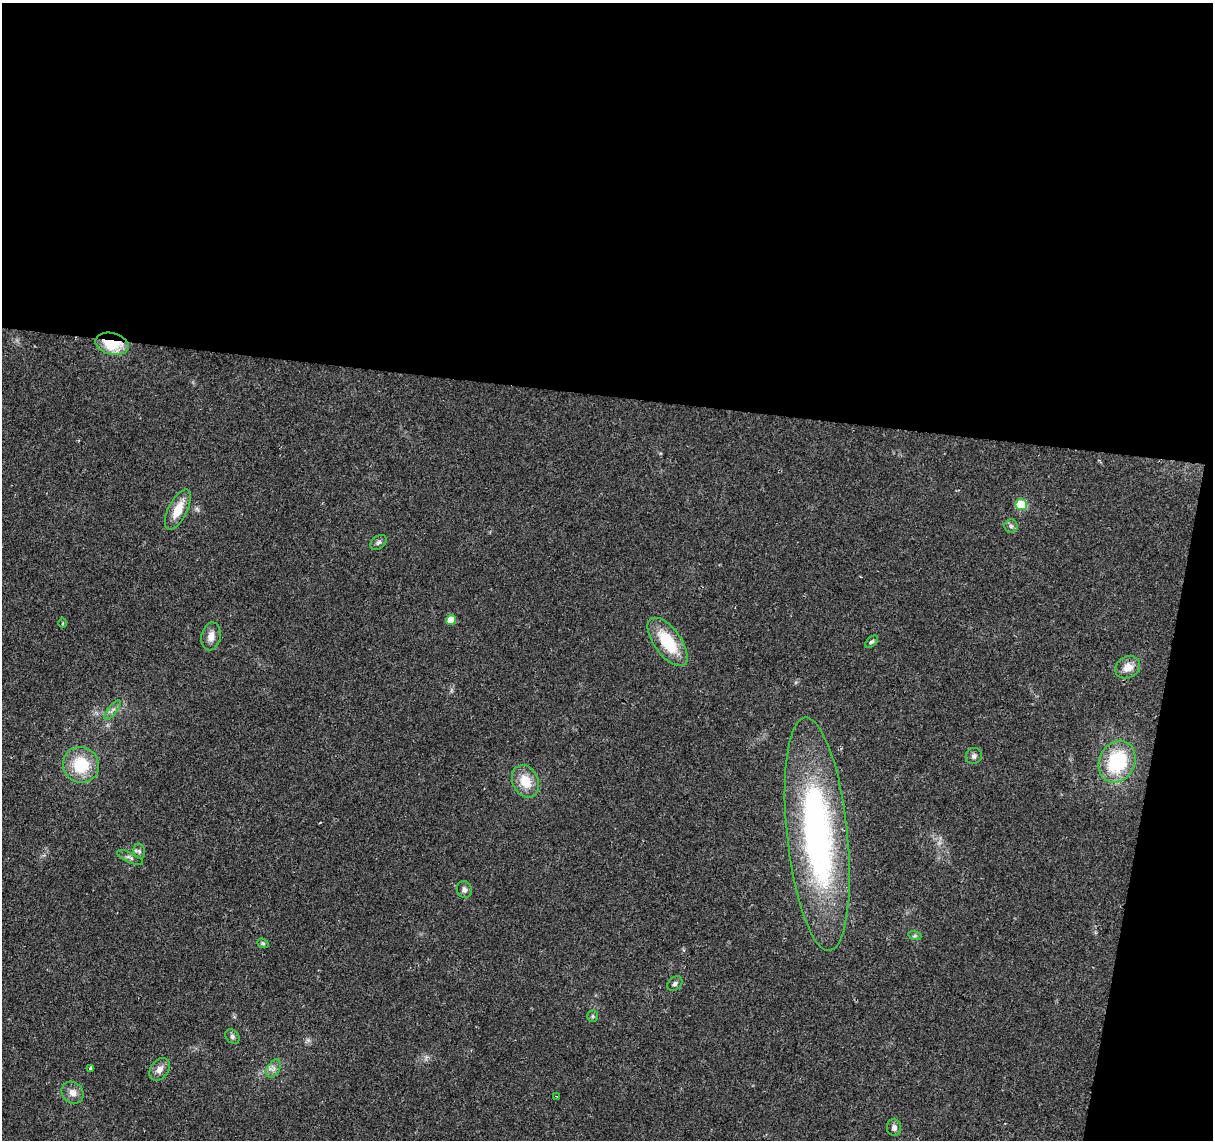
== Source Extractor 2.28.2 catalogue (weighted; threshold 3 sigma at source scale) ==
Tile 4 of 4 x 4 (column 4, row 1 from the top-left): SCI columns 3634-4844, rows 3640-4777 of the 4851 x 5061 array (HDU 1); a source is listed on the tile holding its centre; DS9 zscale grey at full resolution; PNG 1215 x 1142 px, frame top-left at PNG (2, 3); each listed source drawn as its Kron ellipse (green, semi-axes under 4 px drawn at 4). Shown black and unused: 38% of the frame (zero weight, under 2 of 3 exposures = <1% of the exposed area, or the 3 px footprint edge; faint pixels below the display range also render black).
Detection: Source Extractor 2.28.2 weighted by HDU 2 'WHT'; one run over the whole footprint, this tile lists its part. Background 0.0399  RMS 0.0058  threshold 0.0263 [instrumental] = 3 sigma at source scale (4.5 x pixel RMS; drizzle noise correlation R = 1.50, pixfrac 1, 0.0396/0.0396 arcsec/px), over >= 5 px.
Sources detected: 31; all 31 listed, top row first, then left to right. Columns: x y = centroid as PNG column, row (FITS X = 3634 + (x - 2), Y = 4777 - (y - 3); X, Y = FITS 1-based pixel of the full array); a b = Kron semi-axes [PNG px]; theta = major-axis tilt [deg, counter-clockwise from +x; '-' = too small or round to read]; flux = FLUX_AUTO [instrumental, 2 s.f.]
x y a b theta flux
112 344 17 10 -14 21
1021 505 6 5 - 32
178 509 22 9 63 11
1011 526 6 6 - 1.6
379 542 9 6 39 1.7
451 620 5 5 - 13
63 623 5 3 - 0.58
211 636 14 9 80 4.9
667 642 28 13 -53 25
872 642 8 4 43 1.1
1128 667 13 10 32 6.4
112 710 11 4 51 2.1
974 756 8 7 - 1.9
1117 762 22 17 63 41
81 765 18 17 - 24
525 781 17 13 -64 12
817 834 117 30 -84 220
139 851 8 6 -75 1.5
130 857 14 5 -25 1.9
464 889 8 7 - 2.2
915 936 6 4 -17 1.1
263 943 6 4 -21 0.82
675 984 8 6 43 1.9
593 1016 6 5 - 1
232 1037 8 6 -47 1.5
90 1068 3 3 - 1.1
159 1069 12 8 53 4
273 1069 10 6 60 2.5
73 1093 12 10 -42 4.2
556 1096 4 3 - 0.61
894 1127 8 7 - 2.5
Overlapping masked pixels (flux is a lower limit): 1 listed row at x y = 112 344